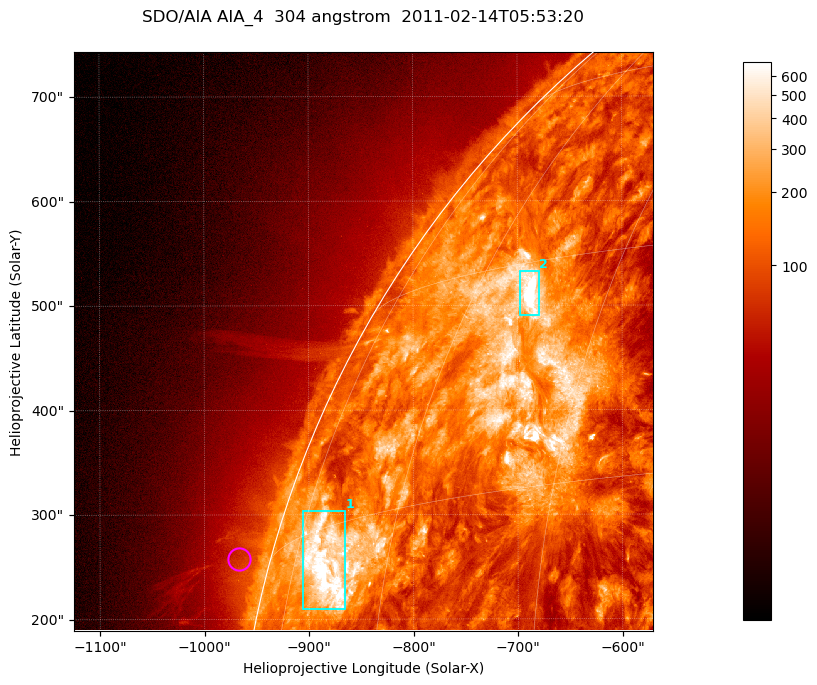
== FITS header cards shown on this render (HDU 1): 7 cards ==
TELESCOP= 'SDO/AIA '           / For AIA: SDO/AIA
INSTRUME= 'AIA_4   '           / For AIA: AIA_ATA1, AIA_ATA2, AIA_ATA3 or AIA_AT
WAVELNTH=                  304 / [angstrom] Wavelength
WAVEUNIT= 'angstrom'           / Wavelength unit: angstrom
DATE-OBS= '2011-02-14T05:53:20.124' / [ISO] Date when observation started; ISO 8
CTYPE1  = 'HPLN-TAN'           / CTYPE1; Typically HPLN
CTYPE2  = 'HPLT-TAN'           / CTYPE2; Typically HPLT

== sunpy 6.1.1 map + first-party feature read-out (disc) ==
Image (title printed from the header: SDO/AIA AIA_4  304 angstrom  2011-02-14T05:53:20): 923 x 923 px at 0.6 arcsec/px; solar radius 972 arcsec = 1619 px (partial field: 4.9% of the solar disc is inside the frame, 47% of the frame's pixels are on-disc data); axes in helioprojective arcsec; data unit not stated in the header (colour bar unlabelled)
Orientation: roll -0.132 deg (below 1 deg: not rotated)
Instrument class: DISC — disc imager (sunpy class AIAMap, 304 A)
Bright regions (active regions / flare kernels): reference = the on-disc median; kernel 7 px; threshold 5 sigma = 370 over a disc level ~131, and >= 1.15x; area >= 851 px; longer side >= 11 px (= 6.6 arcsec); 2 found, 2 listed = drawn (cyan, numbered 1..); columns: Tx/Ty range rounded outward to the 2 arcsec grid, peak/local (2 s.f.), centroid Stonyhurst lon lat
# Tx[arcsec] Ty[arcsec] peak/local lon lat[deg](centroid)
1 -906..-866 208..304 8.6 -69 +12
2 -698..-680 490..534 21 -53 +28
Off-limb structures (1.02-1.3 R_sun): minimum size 400 px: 3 found; the strongest spans PA ~75..80 deg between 1.02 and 1.06 R_sun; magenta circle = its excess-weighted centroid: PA ~75 deg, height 1.03 R_sun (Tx ~-968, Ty ~258 arcsec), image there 1.5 x the reference